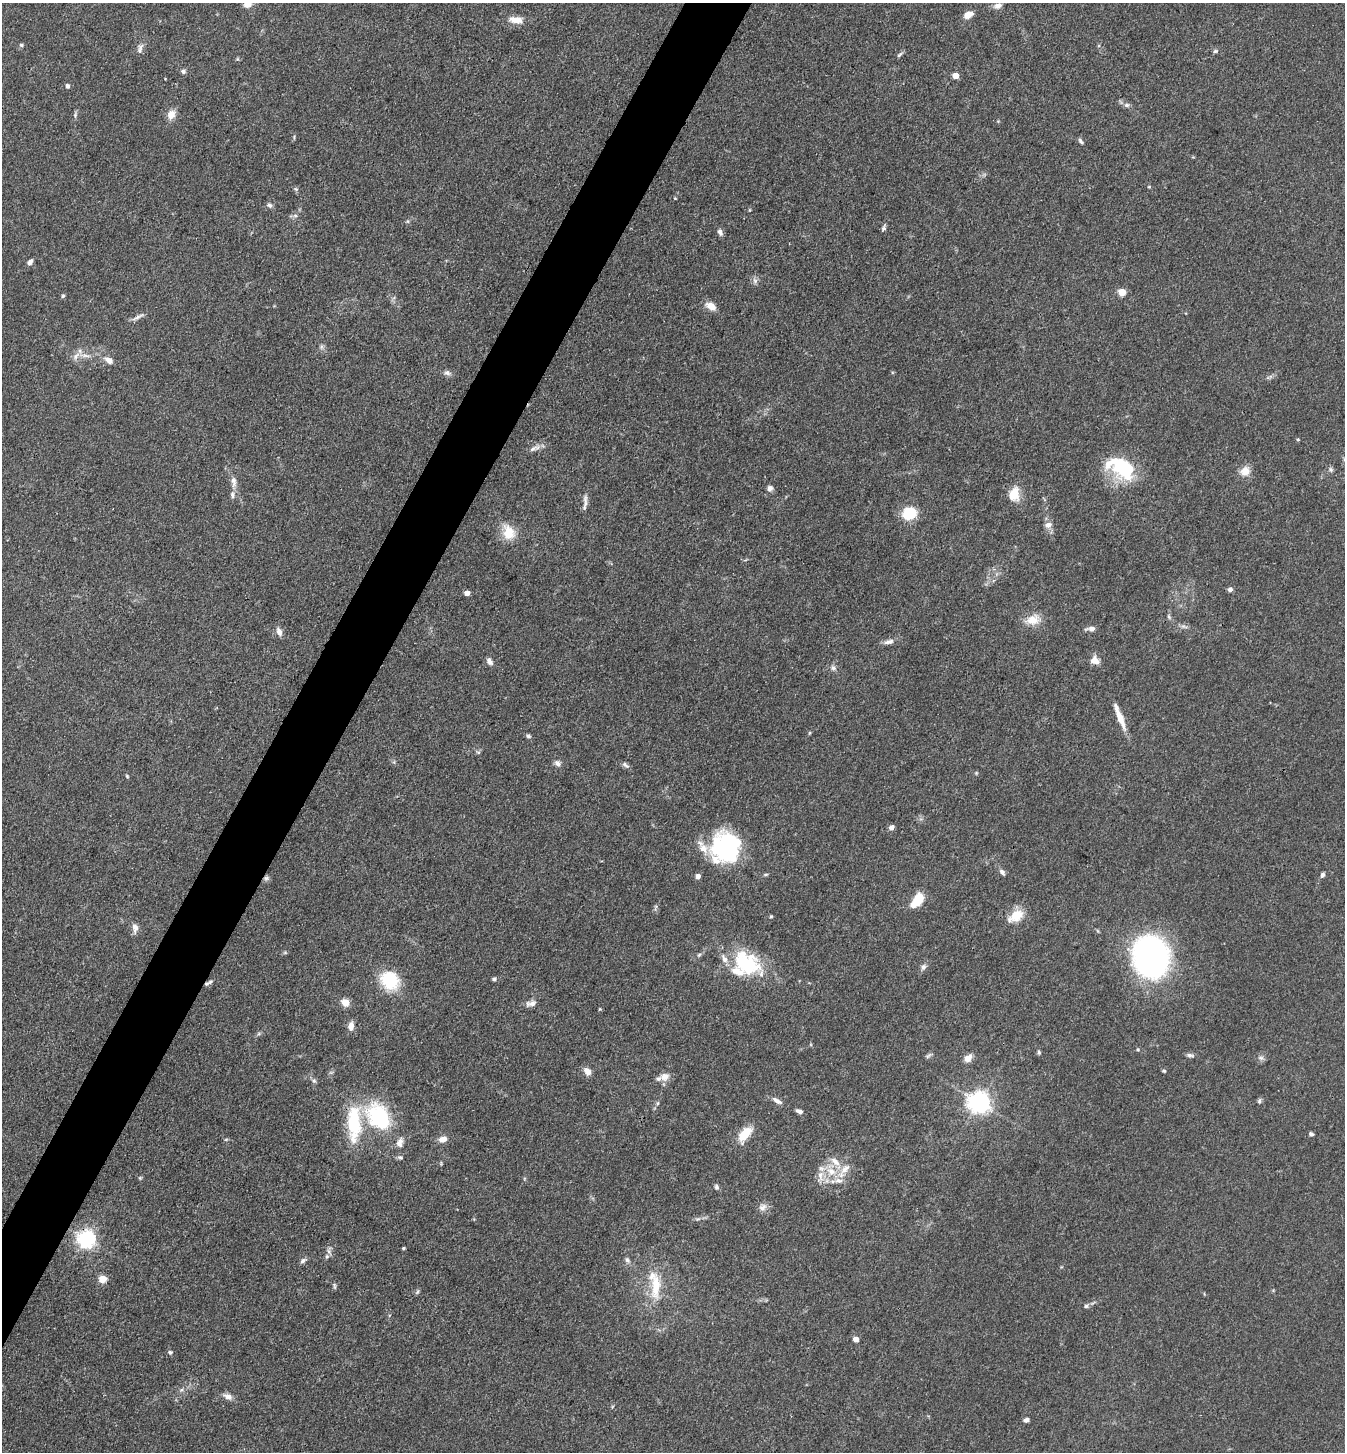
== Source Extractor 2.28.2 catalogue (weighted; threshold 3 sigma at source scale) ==
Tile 7 of 4 x 4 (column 3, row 2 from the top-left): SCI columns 2974-4316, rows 2901-4350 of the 5807 x 5801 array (HDU 1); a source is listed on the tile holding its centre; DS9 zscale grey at full resolution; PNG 1347 x 1454 px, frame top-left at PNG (2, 3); no overlay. Shown black and unused: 4% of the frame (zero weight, under 3 of 4 exposures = <1% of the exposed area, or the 3 px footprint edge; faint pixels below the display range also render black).
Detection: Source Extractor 2.28.2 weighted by HDU 2 'WHT'; one run over the whole footprint, this tile lists its part. Background 0.0739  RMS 0.0061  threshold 0.0276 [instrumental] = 3 sigma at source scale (4.5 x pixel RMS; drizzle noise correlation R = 1.50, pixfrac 1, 0.05/0.05 arcsec/px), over >= 5 px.
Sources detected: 139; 1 too faint to see at this stretch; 1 inside a brighter object's white glare — not listed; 13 inside a brighter listed object's ellipse — not listed separately; the other 124 listed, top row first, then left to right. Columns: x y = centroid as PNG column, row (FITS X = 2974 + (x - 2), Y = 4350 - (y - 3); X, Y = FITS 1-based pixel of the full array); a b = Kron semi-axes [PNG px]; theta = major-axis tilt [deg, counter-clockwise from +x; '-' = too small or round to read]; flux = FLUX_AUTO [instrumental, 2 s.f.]
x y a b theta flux
248 4 10 7 15 3.9
998 6 9 6 17 3.4
968 14 11 7 27 5.3
516 20 19 9 -6 6.6
21 45 6 5 - 0.97
140 49 16 6 72 2.8
1215 51 6 5 - 1.1
899 55 9 4 44 1.3
237 59 5 4 - 0.75
183 71 6 6 - 1.6
956 76 4 4 - 10
67 86 5 5 - 1.8
1127 105 8 6 -1 1.8
171 114 11 9 57 5.8
75 115 9 5 77 1.3
1081 141 9 4 -47 1.4
1149 187 5 3 - 0.58
296 189 6 4 -44 0.96
675 198 4 3 - 0.51
269 205 8 6 -12 1.7
295 216 7 4 -1 1.3
883 228 8 5 68 1.4
720 232 8 5 -68 2.4
30 262 7 5 50 2.3
755 281 8 7 - 2
1122 292 5 5 - 17
63 296 5 4 - 0.93
711 306 13 8 -34 5.8
138 317 19 4 28 2.7
321 347 7 4 -90 1.4
85 355 19 5 -7 4
109 360 12 8 -34 3.9
447 373 10 7 -13 2.3
1298 440 4 4 - 0.68
533 449 14 6 26 3.1
1124 469 30 22 -72 40
1331 469 7 5 -87 1.4
1245 471 13 11 26 6.3
234 481 15 7 -85 4
770 488 8 7 - 2.2
1014 494 18 12 78 10
585 501 19 5 -89 3.2
910 513 15 12 23 19
1048 525 10 8 26 3.3
509 532 16 12 -70 14
1230 589 5 4 - 2.7
467 593 4 4 - 5.3
1169 617 8 4 -64 1.3
1033 620 19 13 14 9.6
1184 627 11 3 -15 1.6
1091 629 12 5 5 3
279 632 10 6 -70 3.5
889 642 14 6 13 3.1
1095 660 11 10 - 4.8
489 661 9 6 -58 2.8
833 668 9 6 -45 2
1120 718 28 7 -69 10
528 736 7 5 -17 1.2
478 752 6 4 -18 0.82
557 763 9 7 -55 2.4
625 765 12 5 -38 1.8
976 773 5 4 - 0.69
127 776 5 4 - 0.71
891 827 6 5 - 2.6
726 848 30 28 73 79
1002 872 8 6 -48 2
1322 875 6 5 - 1.7
698 876 4 4 - 3.9
266 878 8 6 0 1.7
917 900 16 8 52 17
771 916 4 4 - 0.7
1016 916 21 12 32 11
135 928 12 8 -89 3.5
285 952 6 4 0 0.8
1151 956 27 23 -80 270
746 963 34 22 -34 46
923 967 10 6 57 2.2
494 979 5 4 - 1.4
390 980 25 21 -40 25
207 983 8 6 33 1.9
345 1003 5 4 - 19
531 1003 14 7 12 3.6
351 1026 12 7 85 3.8
259 1034 6 4 2 1
1039 1052 6 4 -69 0.99
1190 1055 11 5 -7 1.7
928 1056 10 4 44 1.3
968 1058 11 7 38 4.6
1261 1058 8 6 -14 1.9
587 1071 8 6 -53 5.1
1164 1071 5 3 - 0.8
664 1076 13 10 23 4.8
314 1081 7 5 -42 1.3
777 1101 15 6 -31 3
1259 1101 6 5 - 1.3
658 1103 6 4 88 0.86
979 1103 7 7 - 440
799 1111 7 4 -22 2.2
378 1117 38 27 -58 52
745 1134 17 8 53 16
1311 1134 6 4 -19 1.2
443 1139 8 6 14 5.1
400 1157 8 5 -19 1.4
845 1169 19 9 46 7.1
831 1171 16 12 -32 12
140 1178 6 3 -72 0.74
716 1187 7 5 -87 1.4
762 1207 12 10 37 3.5
698 1219 9 4 22 1.4
86 1239 6 6 - 280
403 1248 3 3 - 1
329 1251 9 6 -63 2
627 1260 8 6 -51 1.7
303 1261 8 6 41 1.8
102 1279 5 5 - 17
656 1285 40 13 88 20
335 1286 9 3 -85 0.97
417 1292 6 4 71 0.95
1086 1306 6 5 - 1.2
856 1339 4 4 - 5.6
170 1352 6 5 - 1.4
181 1390 6 4 43 1.2
228 1396 13 7 -24 3.5
1026 1420 5 4 - 2.3
Overlapping masked pixels (flux is a lower limit): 3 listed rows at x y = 266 878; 207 983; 86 1239
Isophote crosses this tile's border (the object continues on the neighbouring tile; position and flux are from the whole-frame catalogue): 1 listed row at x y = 248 4